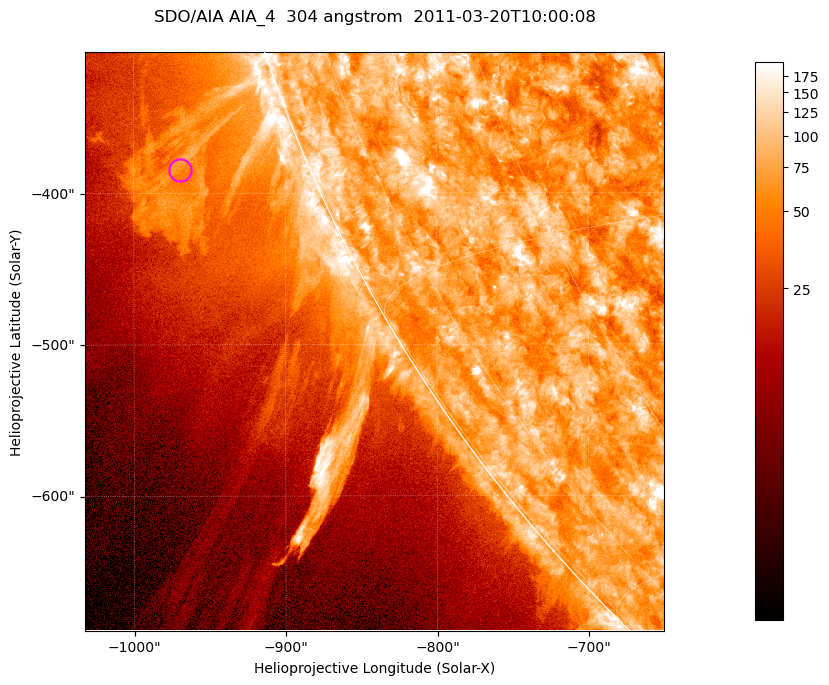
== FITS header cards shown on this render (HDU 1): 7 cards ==
TELESCOP= 'SDO/AIA '           / For AIA: SDO/AIA
INSTRUME= 'AIA_4   '           / For AIA: AIA_ATA1, AIA_ATA2, AIA_ATA3 or AIA_AT
WAVELNTH=                  304 / [angstrom] Wavelength
WAVEUNIT= 'angstrom'           / Wavelength unit: angstrom
DATE-OBS= '2011-03-20T10:00:08.123' / [ISO] Date when observation started; ISO 8
CTYPE1  = 'HPLN-TAN'           / CTYPE1; Typically HPLN
CTYPE2  = 'HPLT-TAN'           / CTYPE2; Typically HPLT

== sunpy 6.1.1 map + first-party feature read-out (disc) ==
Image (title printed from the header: SDO/AIA AIA_4  304 angstrom  2011-03-20T10:00:08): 637 x 637 px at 0.6 arcsec/px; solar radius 964 arcsec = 1606 px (partial field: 2.2% of the solar disc is inside the frame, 43% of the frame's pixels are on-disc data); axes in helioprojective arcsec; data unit not stated in the header (colour bar unlabelled)
Orientation: roll -0.132 deg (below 1 deg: not rotated)
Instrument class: DISC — disc imager (sunpy class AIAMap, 304 A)
Bright regions (active regions / flare kernels): reference = the on-disc median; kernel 5 px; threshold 5 sigma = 117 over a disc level ~73.2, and >= 1.15x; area >= 405 px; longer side >= 8 px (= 4.8 arcsec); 0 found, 0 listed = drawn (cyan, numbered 1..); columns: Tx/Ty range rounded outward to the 2 arcsec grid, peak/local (2 s.f.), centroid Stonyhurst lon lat
Off-limb structures (1.02-1.3 R_sun): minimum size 202 px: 9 found; the strongest spans PA ~110..115 deg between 1.02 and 1.13 R_sun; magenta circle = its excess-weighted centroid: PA ~110 deg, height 1.08 R_sun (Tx ~-970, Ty ~-384 arcsec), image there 2.3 x the reference